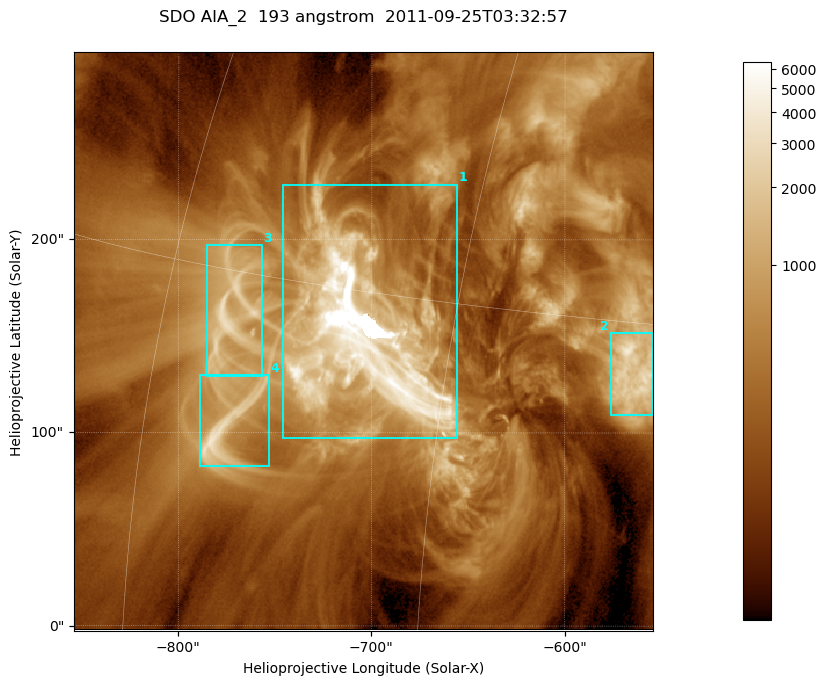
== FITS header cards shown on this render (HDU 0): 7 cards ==
TELESCOP= 'SDO     '           /
INSTRUME= 'AIA_2   '           /
WAVELNTH=                  193 /
WAVEUNIT= 'angstrom'           /
DATE-OBS= '2011-09-25T03:32:57.33' /
CTYPE1  = 'HPLN-TAN'           /
CTYPE2  = 'HPLT-TAN'           /

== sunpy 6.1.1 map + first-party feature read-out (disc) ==
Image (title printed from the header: SDO AIA_2  193 angstrom  2011-09-25T03:32:57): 499 x 499 px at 0.601 arcsec/px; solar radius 957 arcsec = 1592 px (partial field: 3.1% of the solar disc is inside the frame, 100% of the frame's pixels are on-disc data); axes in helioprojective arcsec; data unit not stated in the header (colour bar unlabelled)
Orientation: roll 0.0579 deg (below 1 deg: not rotated)
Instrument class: DISC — disc imager (sunpy class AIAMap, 193 A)
Bright regions (active regions / flare kernels): reference = the on-disc median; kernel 5 px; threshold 5 sigma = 1019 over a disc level ~304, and >= 1.15x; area >= 249 px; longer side >= 6 px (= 3.6 arcsec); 4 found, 4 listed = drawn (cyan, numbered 1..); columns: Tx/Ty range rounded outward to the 2 arcsec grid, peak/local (2 s.f.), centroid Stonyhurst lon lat
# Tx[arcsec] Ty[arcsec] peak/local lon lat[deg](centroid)
1 -746..-656 96..230 54 -49 +13
2 -576..-554 108..152 12 -37 +13
3 -786..-756 128..198 10 -56 +14
4 -790..-752 82..130 12 -55 +10